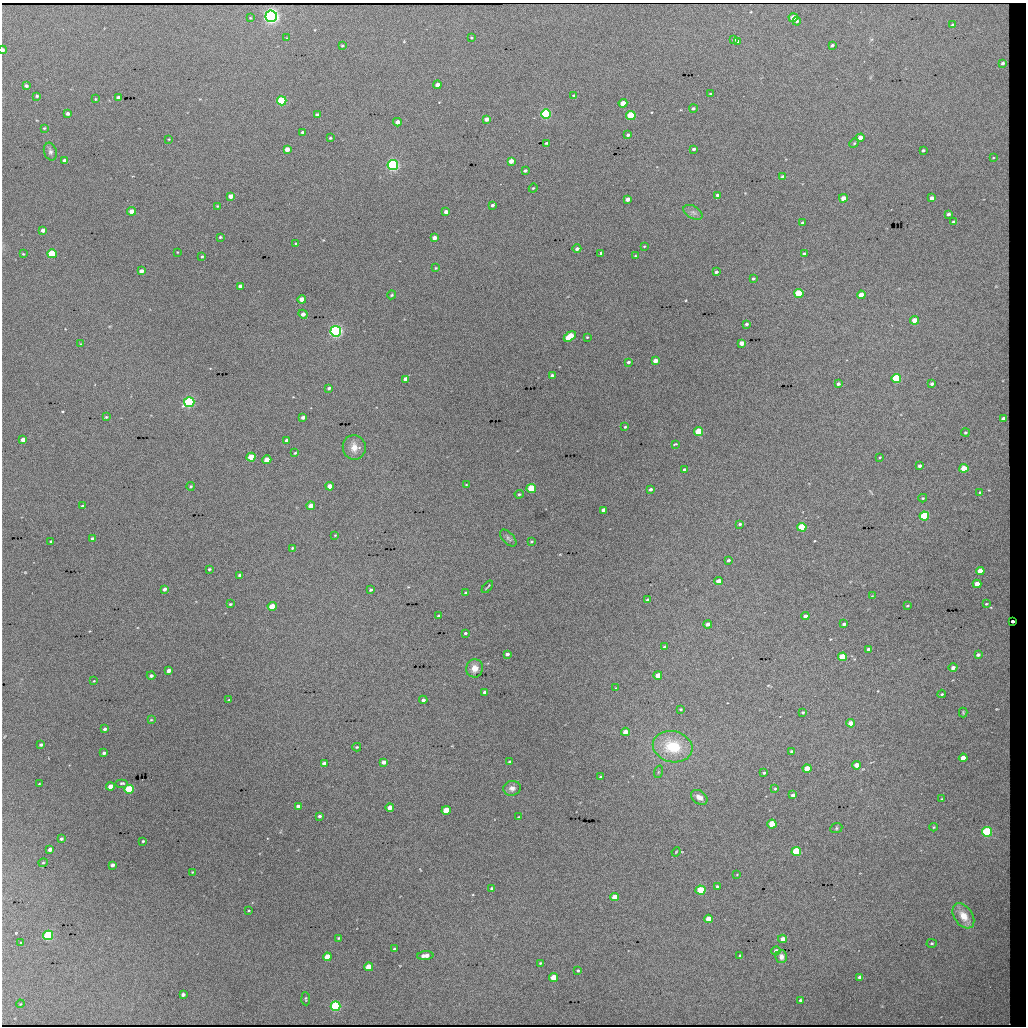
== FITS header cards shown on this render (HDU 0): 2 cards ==
NAXIS1  =                 1024 / length of data axis 1
NAXIS2  =                 1024 / length of data axis 2

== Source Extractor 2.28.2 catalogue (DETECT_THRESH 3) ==
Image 1024 x 1024 px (HDU 0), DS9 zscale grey, 1 PNG px = 1 image px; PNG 1028 x 1028 px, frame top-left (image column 1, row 1024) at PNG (2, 3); each listed source drawn as its Kron ellipse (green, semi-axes under 4 px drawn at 4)
Background 2860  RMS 21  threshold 62.1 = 3 sigma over >= 5 px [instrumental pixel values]
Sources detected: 251; all 251 listed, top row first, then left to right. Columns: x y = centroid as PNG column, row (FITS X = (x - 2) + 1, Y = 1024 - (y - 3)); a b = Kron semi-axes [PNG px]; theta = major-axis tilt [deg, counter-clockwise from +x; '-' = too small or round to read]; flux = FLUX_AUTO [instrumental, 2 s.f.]
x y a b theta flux
271 16 6 5 - 550000
250 18 4 3 - 1200
793 18 4 4 - 17000
797 21 4 3 - 2000
953 25 4 3 - 2100
287 38 3 2 - 880
471 38 4 3 - 1200
734 39 4 3 - 3400
737 41 3 3 - 2000
832 45 3 3 - 2200
342 46 4 3 - 1600
3 50 4 3 - 4100
1003 63 4 3 - 2600
438 85 4 4 - 11000
26 86 4 3 - 3000
710 94 3 2 - 1100
37 96 3 3 - 1800
574 96 4 3 - 2900
118 98 4 4 - 6900
95 99 3 3 - 1200
282 101 5 4 - 120000
623 103 4 4 - 22000
693 108 4 4 - 2100
68 113 4 3 - 3600
546 114 5 4 - 210000
317 115 4 4 - 6200
631 115 4 4 - 90000
487 119 4 3 - 6900
397 122 4 4 - 8200
44 128 3 2 - 1100
302 132 3 3 - 2400
628 135 3 3 - 2900
330 138 3 3 - 1700
860 138 4 4 - 13000
169 139 3 2 - 880
546 143 3 2 - 1300
854 143 5 4 - 1800
287 149 4 4 - 10000
694 149 3 3 - 2300
923 150 3 3 - 1800
50 152 9 6 -73 4400
993 158 2 2 - 830
65 161 4 4 - 9300
511 161 4 4 - 11000
393 165 5 5 - 360000
525 171 3 3 - 2600
783 177 4 4 - 6800
533 188 4 3 - 1400
718 195 4 3 - 4400
231 196 4 4 - 10000
843 198 4 4 - 11000
932 198 4 3 - 5900
627 199 4 3 - 7000
492 205 3 3 - 2700
217 206 3 3 - 1200
132 211 4 4 - 15000
446 212 4 4 - 6400
693 212 10 6 -31 5000
949 214 3 3 - 3000
953 222 3 3 - 1700
803 223 3 3 - 3600
43 230 4 4 - 5700
220 237 4 3 - 1800
434 238 4 4 - 9300
296 243 3 2 - 1100
644 246 3 2 - 1000
577 249 4 3 - 4000
177 252 3 2 - 890
601 253 3 3 - 2900
23 254 4 3 - 1200
52 254 5 4 - 81000
804 254 4 3 - 2500
202 256 4 3 - 2000
635 256 3 3 - 1300
436 268 3 3 - 1100
141 271 4 4 - 6900
716 272 3 3 - 2800
753 279 4 3 - 1900
241 286 4 4 - 10000
799 293 4 4 - 74000
392 295 4 3 - 1700
861 295 4 4 - 18000
302 299 4 4 - 13000
303 314 5 4 - 7400
915 320 4 4 - 20000
746 324 4 3 - 2700
336 331 5 5 - 410000
570 336 6 4 32 62000
587 337 3 3 - 1200
742 343 4 4 - 12000
81 344 4 3 - 1200
655 361 4 4 - 11000
628 362 3 3 - 2500
552 376 4 4 - 7900
896 378 4 4 - 120000
406 379 4 4 - 9900
838 384 4 3 - 3200
932 384 4 3 - 3100
329 388 4 3 - 2600
189 402 5 4 - 270000
106 417 3 3 - 1500
303 417 4 3 - 4800
1003 419 4 3 - 5900
625 427 3 3 - 1600
699 432 4 4 - 60000
965 433 4 4 - 1700
23 440 4 4 - 9700
287 440 4 3 - 4300
675 444 3 2 - 1300
354 447 12 11 - 14000
295 453 4 4 - 1700
251 457 4 4 - 45000
880 457 3 2 - 1200
267 460 4 4 - 25000
919 466 3 3 - 3200
964 468 4 4 - 29000
685 470 3 3 - 4000
466 485 4 2 - 940
190 486 4 4 - 1700
330 486 4 4 - 13000
531 488 4 4 - 70000
650 489 4 3 - 3200
980 492 4 3 - 1500
519 494 4 4 - 1700
923 498 4 3 - 1500
82 506 3 3 - 1800
311 506 4 4 - 23000
604 510 4 4 - 6200
924 516 5 4 - 130000
740 524 4 3 - 2300
802 527 4 4 - 86000
335 535 3 2 - 950
92 538 4 3 - 2200
508 538 10 5 -46 3700
51 541 3 3 - 1700
531 542 3 2 - 1300
292 548 4 3 - 1300
728 560 4 4 - 2700
209 569 3 3 - 1800
980 571 4 4 - 18000
240 575 4 3 - 4200
718 581 4 4 - 11000
977 584 4 4 - 14000
487 587 7 2 49 1400
164 589 4 3 - 4100
370 590 4 3 - 2100
466 593 4 3 - 3600
872 596 3 2 - 860
647 600 3 3 - 2600
230 604 3 3 - 1800
986 604 3 3 - 1300
272 606 4 4 - 24000
907 606 3 2 - 1200
439 616 4 3 - 2900
805 616 4 4 - 5600
1012 621 3 3 - 4600
708 624 4 3 - 5700
844 624 4 3 - 3500
465 633 3 3 - 2000
664 647 4 3 - 3600
869 649 4 3 - 4900
507 654 4 3 - 3800
978 655 4 3 - 3500
843 657 4 4 - 39000
475 668 9 8 - 13000
953 668 4 4 - 5100
169 671 4 3 - 5700
658 675 4 4 - 15000
151 676 4 3 - 3900
94 681 3 3 - 870
616 688 3 3 - 1000
485 692 4 3 - 6000
942 694 4 3 - 1500
229 700 4 3 - 990
423 700 4 3 - 3400
680 709 4 3 - 1700
803 712 4 3 - 1700
963 712 5 4 - 1500
151 720 4 3 - 1200
851 723 4 4 - 13000
105 729 3 3 - 3200
625 732 4 4 - 9700
41 745 4 3 - 2800
357 747 4 3 - 1700
673 747 20 15 -13 60000
792 752 4 3 - 3600
104 753 4 3 - 3200
963 758 4 4 - 13000
384 762 4 4 - 6900
510 762 3 3 - 1900
324 763 4 3 - 6700
857 765 4 4 - 15000
807 769 4 4 - 23000
658 772 6 4 71 1800
764 773 3 3 - 1800
600 777 4 3 - 1500
122 783 6 4 0 2000
39 784 3 2 - 1000
110 787 4 4 - 15000
512 788 9 7 10 7100
129 789 5 4 - 95000
775 789 4 3 - 1500
793 795 4 3 - 4100
699 797 9 6 -35 9200
942 799 4 3 - 1100
298 806 4 3 - 6000
390 807 4 4 - 10000
446 810 4 4 - 34000
319 816 3 3 - 2700
518 817 3 2 - 990
772 824 4 4 - 35000
933 827 4 3 - 1200
836 828 6 5 - 2000
987 832 5 4 - 170000
61 839 3 3 - 2800
143 841 3 3 - 1600
50 849 4 3 - 5500
676 852 4 3 - 1100
796 852 4 4 - 97000
43 863 4 4 - 1600
112 865 3 3 - 4300
192 872 3 3 - 1100
737 874 4 2 - 970
717 886 3 3 - 1900
491 888 4 2 - 1700
701 890 5 4 - 63000
615 897 4 4 - 21000
249 911 2 2 - 1200
963 916 14 9 -56 19000
708 919 4 4 - 19000
48 935 5 4 - 150000
338 938 3 2 - 1200
783 939 4 4 - 7700
21 943 3 3 - 1300
932 943 5 4 - 1500
395 949 4 3 - 3800
776 951 5 4 - 5800
740 955 3 3 - 1200
425 956 8 4 5 12000
327 957 4 4 - 27000
781 957 6 6 - 6800
540 963 3 3 - 1500
369 967 4 4 - 28000
578 971 4 3 - 1800
860 977 4 4 - 5100
554 978 4 4 - 33000
183 995 4 3 - 3300
306 999 6 2 -86 1400
800 1000 3 3 - 2100
20 1004 4 3 - 1100
336 1006 5 4 - 200000
At the frame edge (FLAGS 8, measured only in part): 1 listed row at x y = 3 50